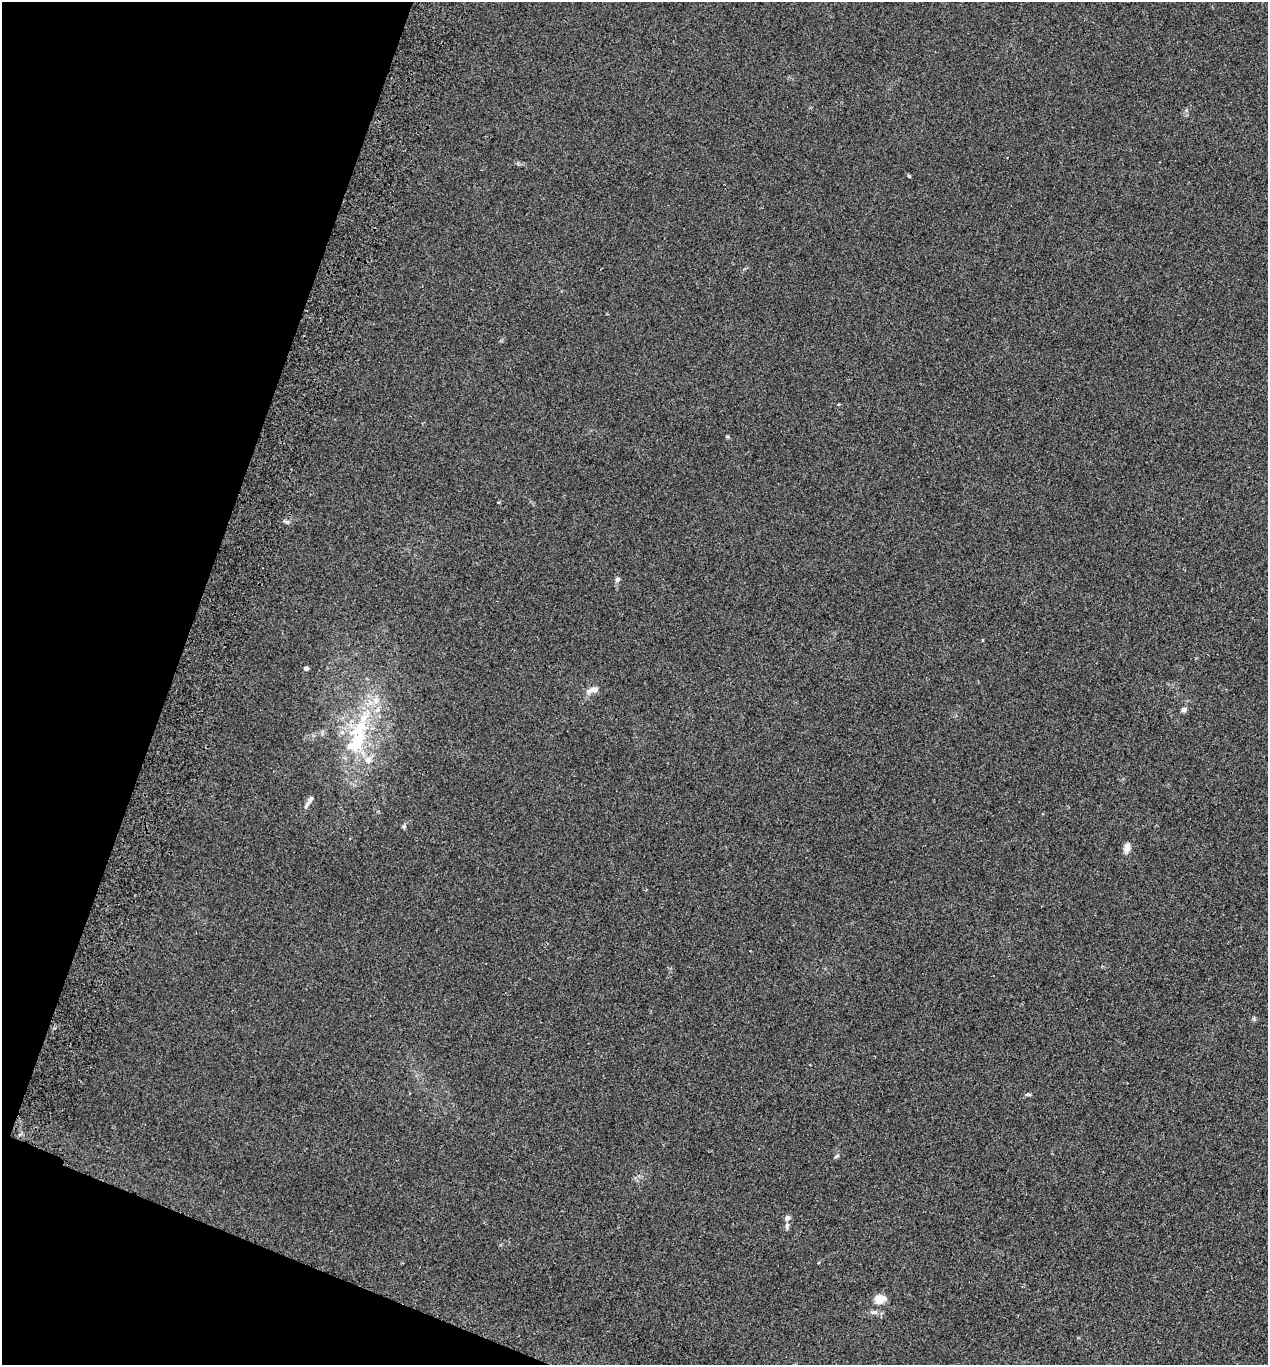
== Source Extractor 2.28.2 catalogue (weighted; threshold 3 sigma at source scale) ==
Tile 9 of 4 x 4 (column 1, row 3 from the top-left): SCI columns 191-1456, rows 1387-2749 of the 5573 x 5497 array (HDU 1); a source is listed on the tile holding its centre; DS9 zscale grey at full resolution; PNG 1270 x 1367 px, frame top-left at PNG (2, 2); no overlay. Shown black and unused: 17% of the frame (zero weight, under 2 of 3 exposures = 3% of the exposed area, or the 3 px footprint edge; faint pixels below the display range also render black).
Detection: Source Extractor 2.28.2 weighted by HDU 2 'WHT'; one run over the whole footprint, this tile lists its part. Background 0.0226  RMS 0.0068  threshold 0.0306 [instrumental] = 3 sigma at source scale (4.5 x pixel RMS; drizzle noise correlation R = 1.50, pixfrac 1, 0.05/0.05 arcsec/px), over >= 5 px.
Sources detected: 16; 1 inside a brighter listed object's ellipse — not listed separately; the other 15 listed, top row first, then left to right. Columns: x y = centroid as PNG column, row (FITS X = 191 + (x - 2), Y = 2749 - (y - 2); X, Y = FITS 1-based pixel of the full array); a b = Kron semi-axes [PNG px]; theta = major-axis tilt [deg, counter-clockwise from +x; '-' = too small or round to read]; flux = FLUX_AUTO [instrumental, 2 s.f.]
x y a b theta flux
909 176 6 3 -45 0.71
617 579 6 6 - 1.6
306 668 4 4 - 2.4
593 690 18 8 15 4.4
1184 710 7 6 - 1.6
357 738 68 21 73 64
310 799 12 6 65 2.6
404 826 6 5 - 1.1
1127 848 12 8 80 4
1028 1095 9 3 -5 1
837 1156 8 3 33 0.92
787 1218 8 6 59 2
787 1226 9 5 -81 1.5
880 1298 14 9 2 7.3
875 1312 8 6 0 2
Unlisted compact peaks at least as high as the median listed source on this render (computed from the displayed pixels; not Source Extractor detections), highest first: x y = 287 522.